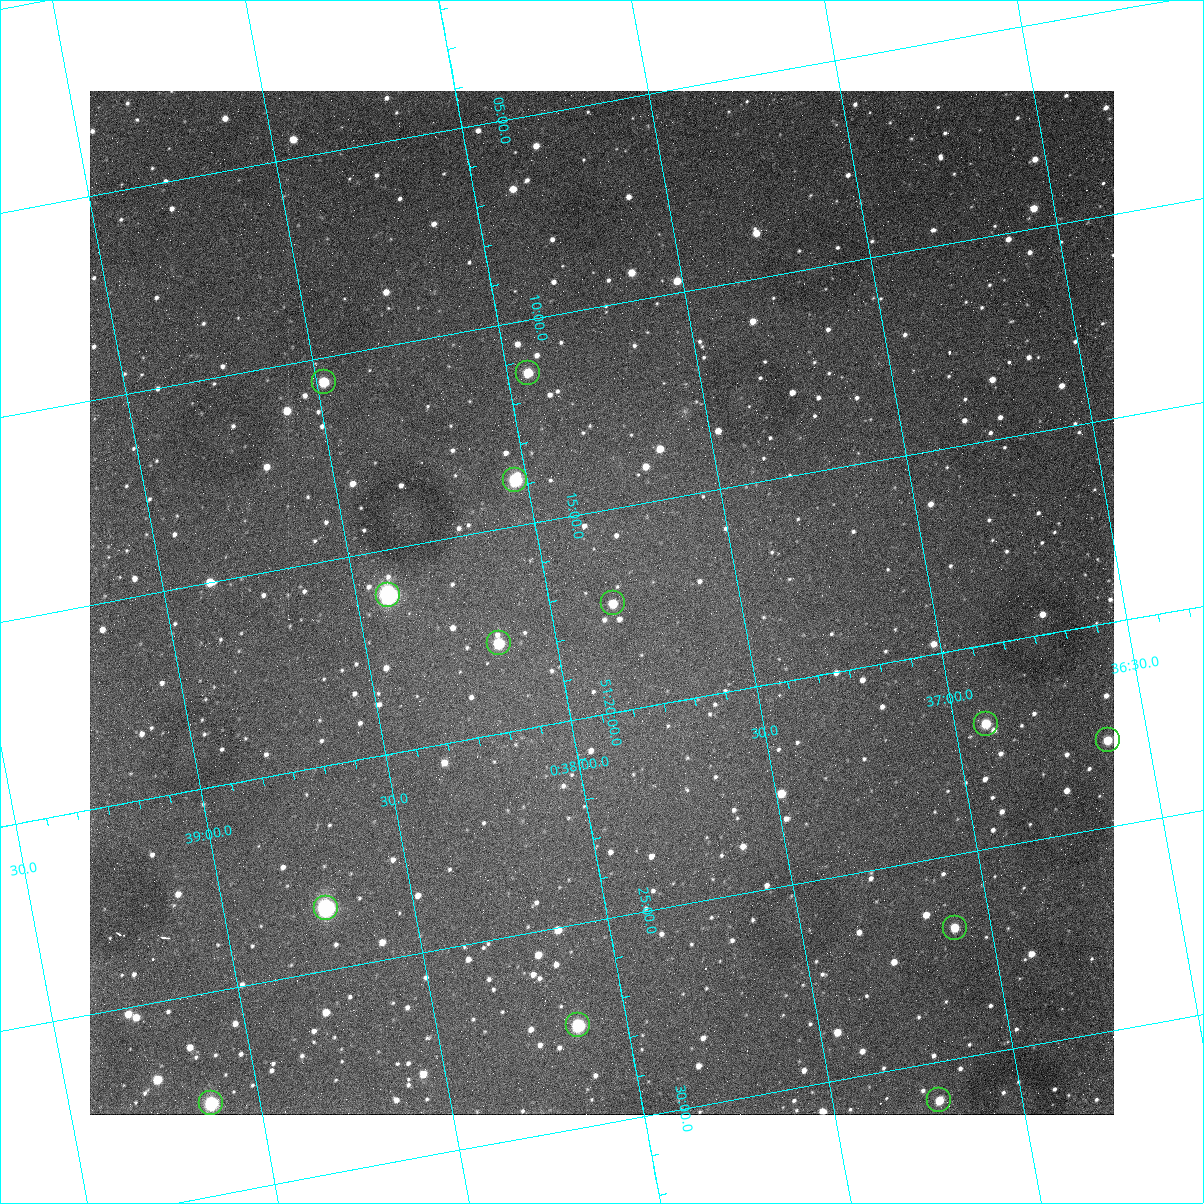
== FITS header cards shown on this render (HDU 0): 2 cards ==
NAXIS1  =                 1024
NAXIS2  =                 1024

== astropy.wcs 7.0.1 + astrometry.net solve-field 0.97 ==
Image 1024 x 1024 px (HDU 0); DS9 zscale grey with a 90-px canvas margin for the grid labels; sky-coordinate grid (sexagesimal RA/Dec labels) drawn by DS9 from the SOLVED WCS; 13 Tycho-2 reference stars matched to detected sources circled (green)
Header WCS: none
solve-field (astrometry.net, Tycho-2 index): SOLVED blind (the file carries no WCS)
Solved WCS: RA---TAN-SIP/DEC--TAN-SIP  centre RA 00:37:52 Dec +51:17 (9.47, +51.29 deg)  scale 1.49 arcsec/px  FOV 25.5' x 25.5'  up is -170 deg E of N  parity flipped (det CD > 0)
(file carries no celestial WCS; the grid is the blind solution)
Tycho-2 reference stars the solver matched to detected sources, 13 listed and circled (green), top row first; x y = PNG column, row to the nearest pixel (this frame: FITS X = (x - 90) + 1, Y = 1024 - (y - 91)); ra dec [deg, ICRS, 3 dp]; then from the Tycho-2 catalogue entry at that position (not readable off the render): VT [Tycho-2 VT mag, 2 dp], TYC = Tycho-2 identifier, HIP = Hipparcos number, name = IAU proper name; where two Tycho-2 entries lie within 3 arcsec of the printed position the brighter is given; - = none
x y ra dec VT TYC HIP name
528 373 9.486 +51.188 10.87 3261-2086-1 - -
324 382 9.620 +51.177 10.71 3261-2090-1 - -
515 480 9.507 +51.231 9.24 3261-2068-1 - -
388 595 9.604 +51.268 7.70 3261-1879-1 3018 -
613 603 9.459 +51.289 11.04 3261-1703-1 - -
499 643 9.538 +51.296 10.24 3261-1493-1 - -
986 724 9.229 +51.365 11.03 3261-2198-1 - -
1108 740 9.152 +51.381 11.06 3261-1519-1 - -
326 908 9.683 +51.391 7.88 3261-1837-1 - -
955 928 9.274 +51.446 10.91 3261-1253-1 - -
578 1025 9.532 +51.458 9.03 3261-1423-1 - -
939 1100 9.305 +51.516 11.13 3261-2117-1 - -
211 1103 9.782 +51.462 9.45 3261-1155-1 - -